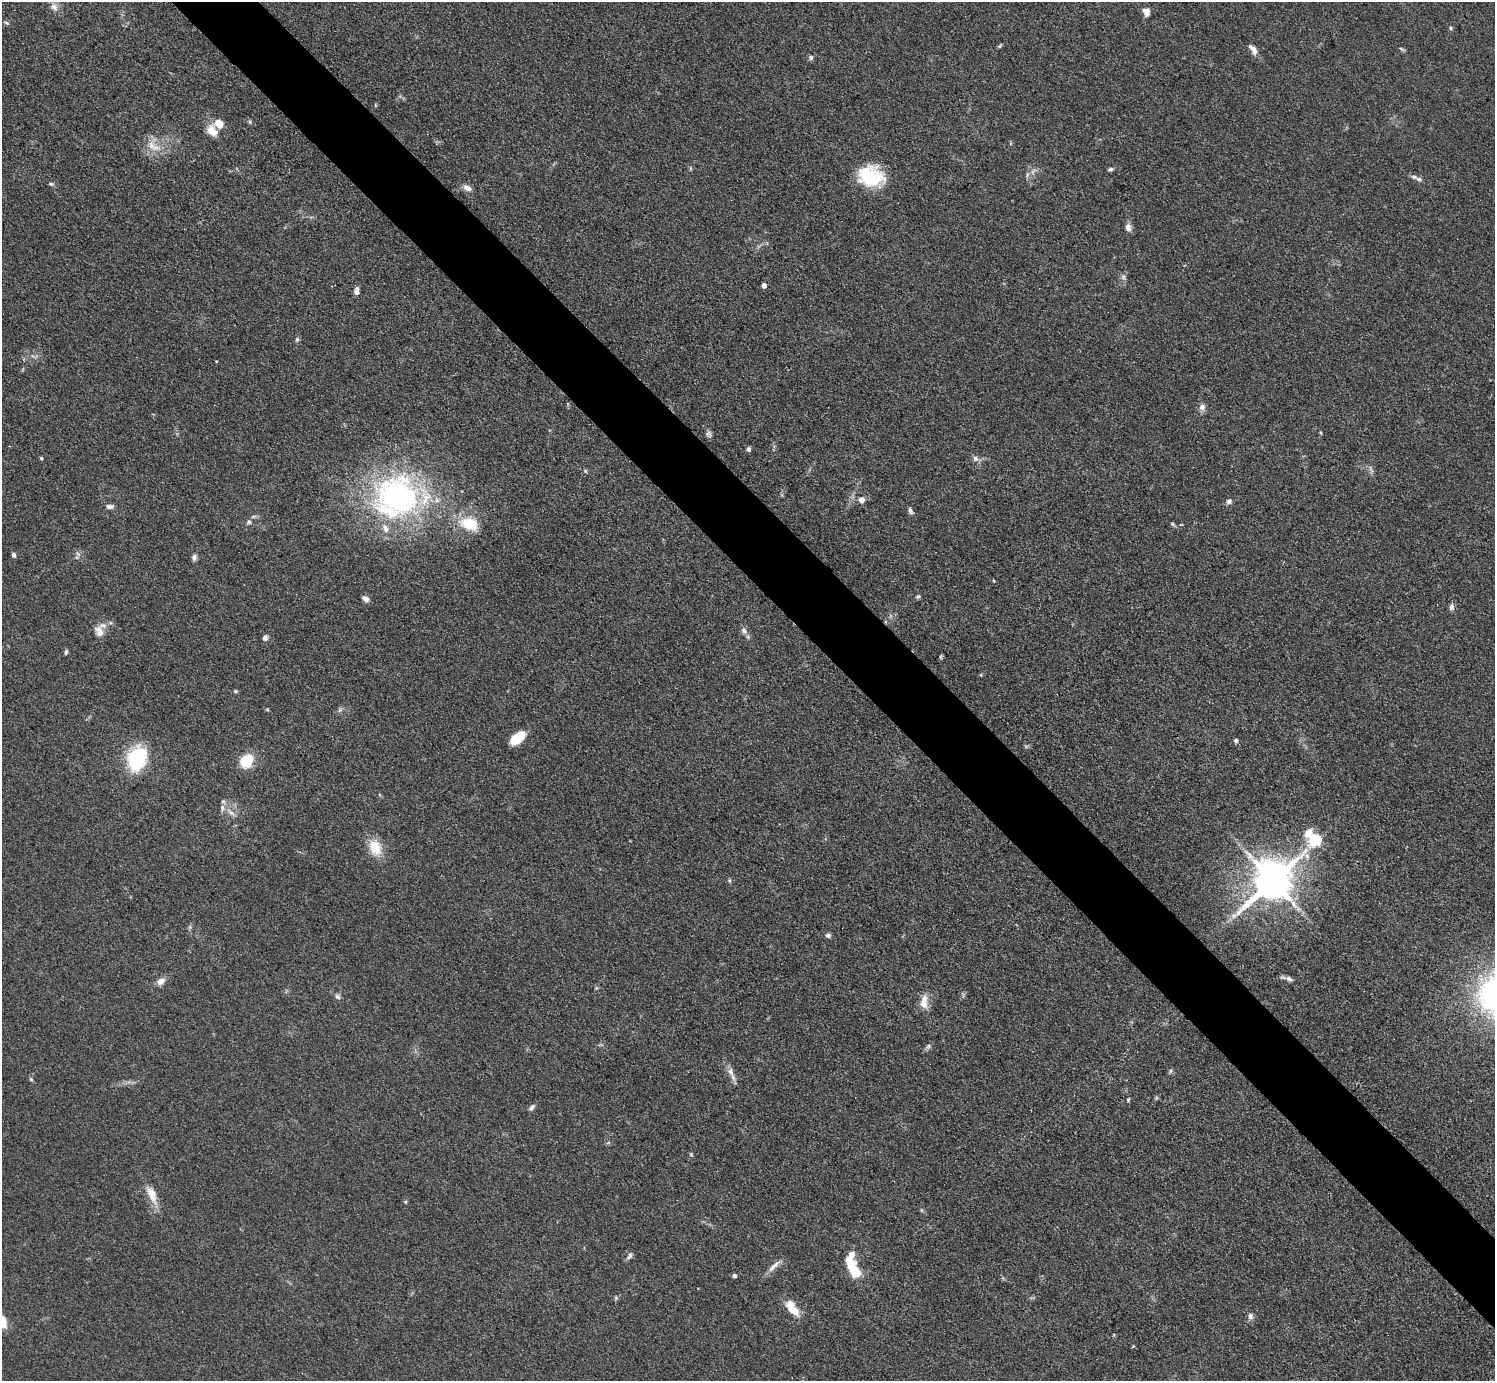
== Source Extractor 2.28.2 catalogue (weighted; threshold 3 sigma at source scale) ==
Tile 6 of 4 x 4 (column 2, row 2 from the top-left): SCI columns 1504-2996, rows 2923-4301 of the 5990 x 5988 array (HDU 1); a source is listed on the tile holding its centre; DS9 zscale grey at full resolution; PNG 1497 x 1383 px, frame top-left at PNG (2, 2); no overlay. Shown black and unused: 5% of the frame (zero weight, under 3 of 4 exposures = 1% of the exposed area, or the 3 px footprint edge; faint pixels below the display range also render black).
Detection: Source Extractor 2.28.2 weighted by HDU 2 'WHT'; one run over the whole footprint, this tile lists its part. Background 0.101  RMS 0.0065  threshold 0.0292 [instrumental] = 3 sigma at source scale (4.5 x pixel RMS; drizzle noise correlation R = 1.50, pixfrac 1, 0.05/0.05 arcsec/px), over >= 5 px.
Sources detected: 88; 1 too faint to see at this stretch — not listed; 8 inside a brighter listed object's ellipse — not listed separately; the other 79 listed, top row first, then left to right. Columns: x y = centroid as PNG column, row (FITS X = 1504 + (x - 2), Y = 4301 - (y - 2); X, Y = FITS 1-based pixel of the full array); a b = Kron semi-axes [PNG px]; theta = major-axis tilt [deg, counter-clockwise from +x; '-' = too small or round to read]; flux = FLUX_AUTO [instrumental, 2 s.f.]
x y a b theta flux
54 7 12 10 -54 4.5
1146 12 9 7 -75 4.4
6 23 8 4 -21 1.2
1450 28 5 4 - 0.96
999 46 6 4 52 0.87
1402 49 10 3 -32 0.94
1253 50 15 7 -55 3.9
811 57 6 6 - 1.7
250 122 6 4 -71 0.88
212 131 17 12 -61 8.2
151 145 25 9 68 8.2
1111 169 8 4 10 1.5
1033 171 12 5 49 3
871 176 27 21 -15 35
1414 177 10 5 -16 1.8
51 184 7 5 -10 1.2
467 188 11 7 -29 3.8
1128 227 11 8 -83 3.2
1123 277 9 6 -88 2.2
764 285 4 4 - 3.4
356 291 10 6 82 2.7
297 339 5 5 - 1.1
1202 407 10 8 78 2.9
709 434 8 8 - 1.8
748 449 5 4 - 2
41 458 4 4 - 0.88
975 458 8 6 -31 2.6
1371 469 12 4 -63 1.7
585 471 6 4 -88 0.79
398 496 63 53 -15 160
861 500 8 7 - 3.4
1229 501 8 7 - 1.9
110 506 10 6 -3 2.5
910 511 7 5 -64 2
249 522 7 5 16 1.5
469 524 18 12 -19 23
1172 524 7 4 -28 1.1
78 554 6 5 - 1.5
13 555 6 4 -64 1.7
194 557 8 6 82 2.1
918 596 7 4 39 1.1
365 599 8 6 -38 2.9
1451 607 8 6 86 2.2
99 631 16 12 -68 5.9
744 631 10 7 -66 3.1
265 638 7 6 - 2
66 652 7 4 75 1.1
940 657 6 4 -89 0.86
981 675 5 4 - 0.69
235 691 6 4 19 0.94
340 710 7 5 46 1.5
517 738 15 9 39 16
1236 741 5 5 - 1.3
137 758 23 17 76 50
247 761 17 13 53 16
230 812 14 5 -38 3.2
1315 839 9 7 -48 76
375 848 23 16 -69 13
729 880 6 4 -59 0.89
1272 881 13 10 46 2300
828 935 6 6 - 1.8
1289 979 11 6 -23 2.6
161 981 11 8 36 4.2
337 997 7 6 - 1.9
924 1002 20 10 85 7.6
928 1046 7 5 46 1.5
1170 1071 6 4 71 0.95
730 1072 12 7 -69 4.1
31 1079 6 5 - 0.95
1128 1100 5 4 - 0.73
532 1107 9 5 45 2.1
152 1194 26 10 -65 9.6
630 1256 11 5 59 1.9
774 1266 22 6 43 4.6
854 1270 20 12 -65 16
734 1276 4 4 - 1.9
616 1298 6 4 -19 0.88
793 1310 16 8 -37 9.7
1250 1316 9 7 -77 2.4